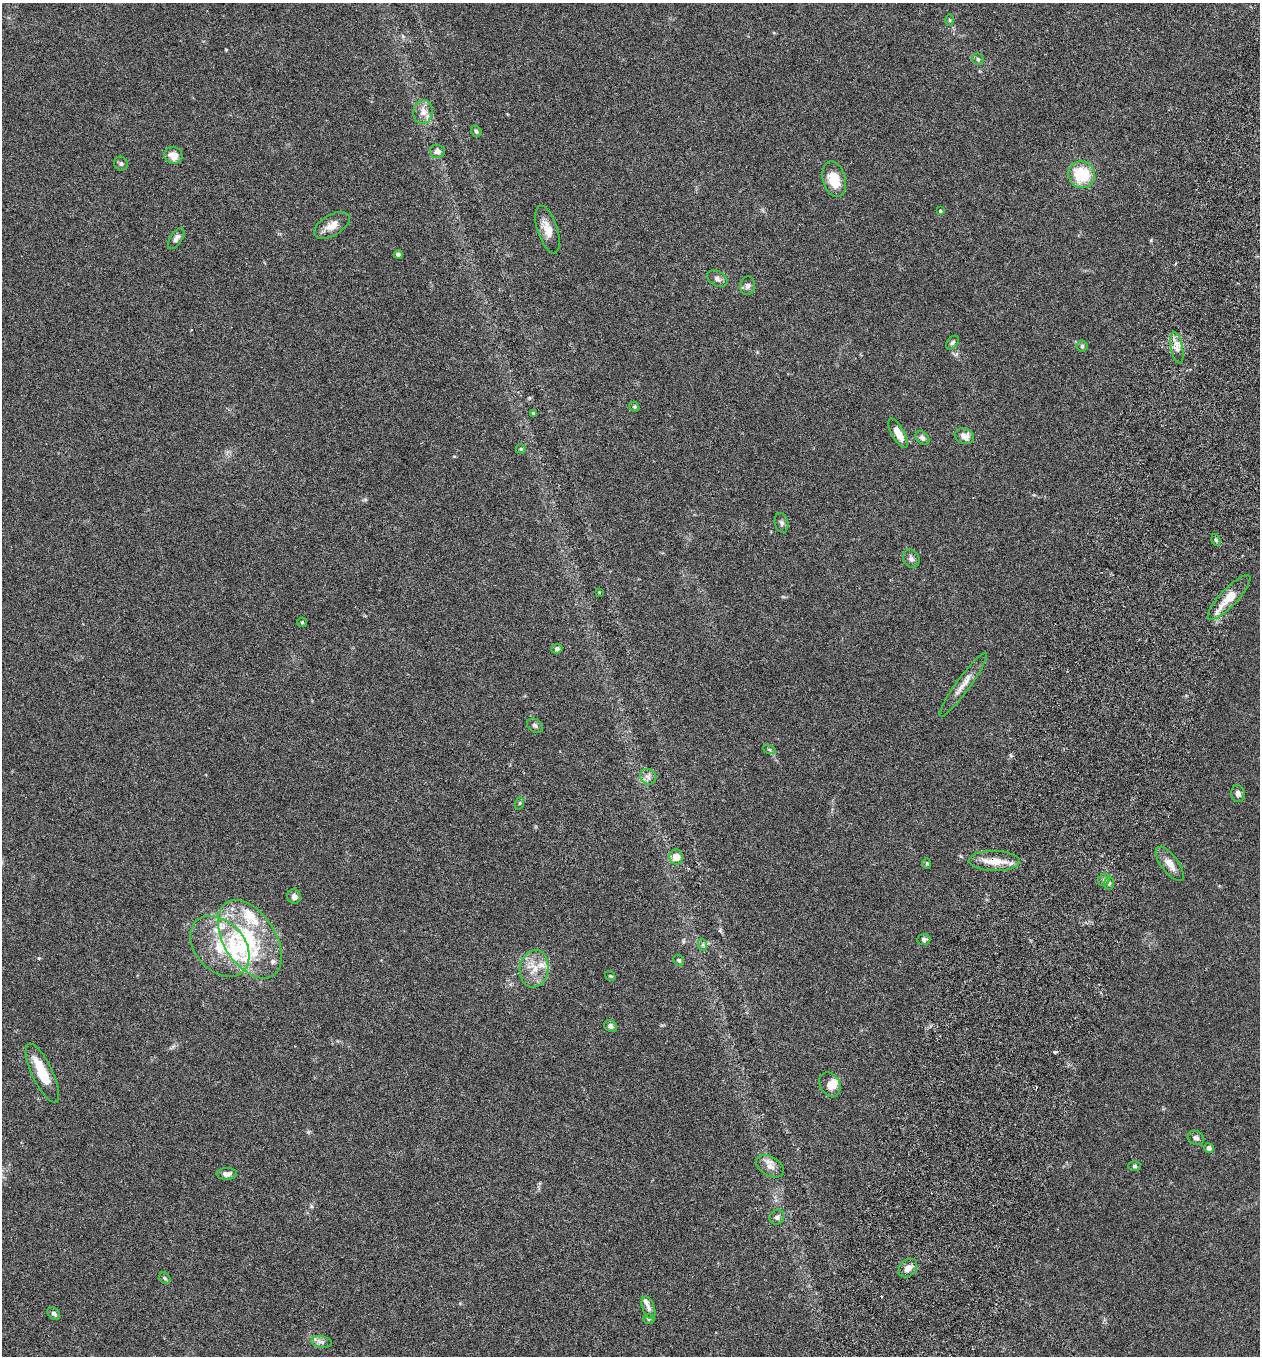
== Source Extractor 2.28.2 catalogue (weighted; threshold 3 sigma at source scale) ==
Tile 10 of 4 x 4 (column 2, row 3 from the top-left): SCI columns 1450-2707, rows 1382-2735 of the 5544 x 5467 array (HDU 1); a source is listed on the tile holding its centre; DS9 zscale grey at full resolution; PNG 1262 x 1358 px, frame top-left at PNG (2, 3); each listed source drawn as its Kron ellipse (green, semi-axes under 4 px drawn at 4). Shown black and unused: <1% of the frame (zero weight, under 3 of 6 exposures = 3% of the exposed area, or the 3 px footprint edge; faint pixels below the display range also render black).
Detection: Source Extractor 2.28.2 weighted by HDU 2 'WHT'; one run over the whole footprint, this tile lists its part. Background 0.0173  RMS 0.0019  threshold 0.00788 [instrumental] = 3 sigma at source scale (4.09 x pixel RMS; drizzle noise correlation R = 1.36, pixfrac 0.8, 0.05/0.05 arcsec/px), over >= 5 px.
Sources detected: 80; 1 inside a brighter object's white glare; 2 cosmic-ray / hot-pixel residue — neither listed nor drawn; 10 inside a brighter listed object's ellipse — not listed separately; the other 67 listed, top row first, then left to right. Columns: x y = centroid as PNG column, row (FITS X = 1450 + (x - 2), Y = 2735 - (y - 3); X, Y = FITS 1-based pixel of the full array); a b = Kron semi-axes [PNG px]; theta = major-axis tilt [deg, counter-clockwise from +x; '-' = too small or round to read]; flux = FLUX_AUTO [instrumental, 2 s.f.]
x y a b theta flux
949 20 6 4 -89 0.21
978 59 6 5 - 0.33
423 112 12 9 81 1.5
476 131 6 4 -58 0.31
437 151 7 6 - 0.81
173 155 9 8 - 1.6
121 164 7 6 - 0.39
1082 175 14 13 - 6.6
834 179 18 11 -76 4.2
940 211 3 3 - 0.24
332 225 19 10 30 2
548 230 25 10 -72 2.3
176 238 12 6 57 0.67
398 254 4 3 - 0.5
717 279 11 7 -31 0.71
747 286 9 7 78 0.68
952 342 8 5 50 0.35
1082 346 5 5 - 0.3
1177 348 16 6 -80 1.2
634 407 5 4 - 0.25
533 413 3 3 - 0.24
898 433 16 6 -61 2.1
964 436 10 8 -23 1.4
922 438 7 5 -40 0.62
521 449 5 4 - 0.23
782 523 10 6 -79 0.5
1216 540 6 4 -72 0.35
911 559 9 8 - 0.68
599 592 3 3 - 0.14
1229 598 29 8 47 3.8
302 622 5 4 - 0.21
557 649 5 4 - 0.36
963 685 39 7 54 2
535 726 9 6 -33 0.48
769 749 6 4 -19 0.25
648 777 8 7 - 0.72
1238 794 8 6 -82 0.61
520 803 6 4 71 0.23
676 857 7 7 - 1.7
994 861 25 10 -1 2.8
927 863 5 4 - 0.22
1170 864 20 8 -53 1.8
1104 880 7 5 45 0.41
1109 884 6 5 - 0.36
294 897 7 6 - 0.75
250 939 43 26 -57 15
924 940 6 5 - 0.54
703 945 6 4 -72 0.33
220 946 34 24 -48 8.1
679 960 6 5 - 0.32
534 969 19 14 82 3
610 976 6 4 -32 0.2
610 1026 7 5 -33 0.56
42 1073 32 10 -65 4.9
830 1084 13 10 -61 1.4
1196 1138 8 6 -26 0.55
1209 1148 5 4 - 0.74
770 1166 15 9 -31 1.4
1134 1166 6 5 - 0.34
227 1174 10 6 2 0.85
777 1217 8 7 - 0.55
908 1268 10 8 45 1.3
165 1278 6 5 - 0.28
648 1308 12 6 -70 0.65
54 1313 7 5 -46 0.47
649 1319 5 5 - 0.27
321 1342 10 5 -10 0.64
Overlapping masked pixels (flux is a lower limit): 1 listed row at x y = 994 861